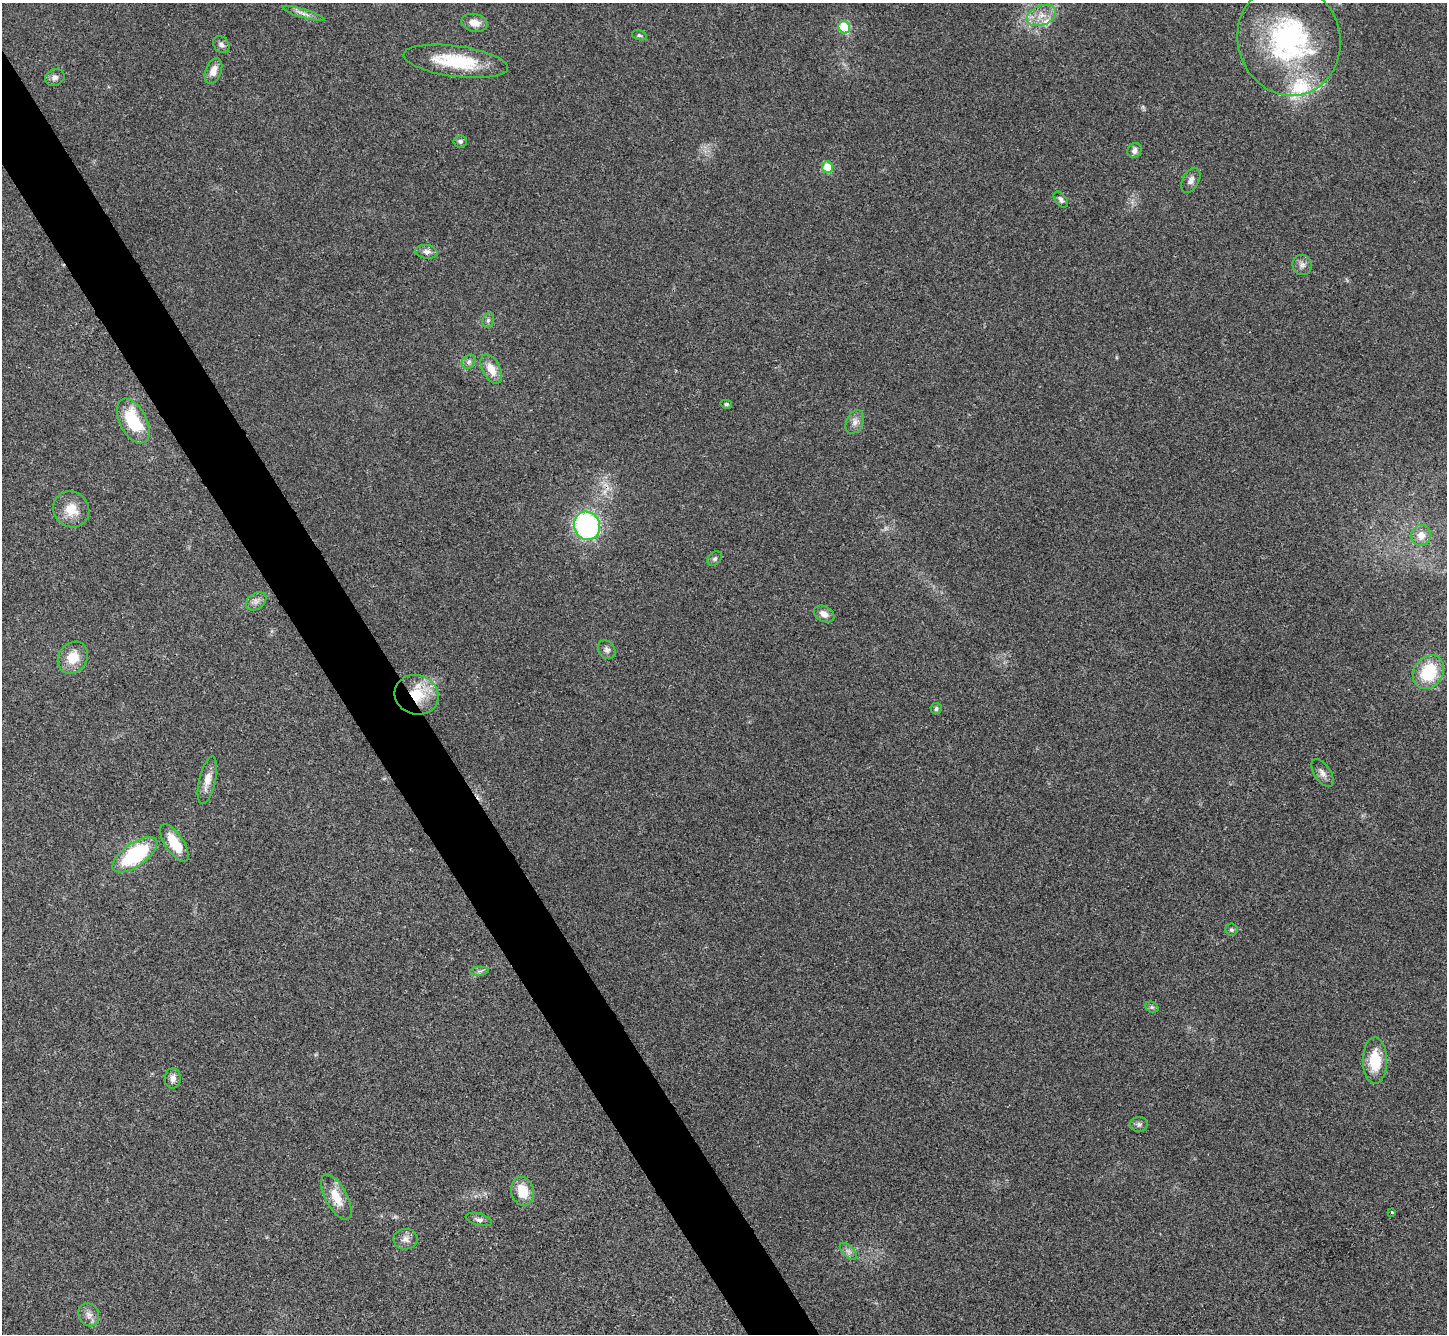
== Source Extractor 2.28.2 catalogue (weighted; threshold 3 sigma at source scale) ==
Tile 11 of 4 x 4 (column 3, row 3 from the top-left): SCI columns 2896-4340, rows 1626-2957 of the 5788 x 5779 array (HDU 1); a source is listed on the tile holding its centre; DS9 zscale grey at full resolution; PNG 1449 x 1336 px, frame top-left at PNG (2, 3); each listed source drawn as its Kron ellipse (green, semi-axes under 4 px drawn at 4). Shown black and unused: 5% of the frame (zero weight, under 3 of 4 exposures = <1% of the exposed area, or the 3 px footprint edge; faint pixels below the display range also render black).
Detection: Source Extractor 2.28.2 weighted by HDU 2 'WHT'; one run over the whole footprint, this tile lists its part. Background 0.0209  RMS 0.0039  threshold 0.0177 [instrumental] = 3 sigma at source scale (4.5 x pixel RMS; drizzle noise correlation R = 1.50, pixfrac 1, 0.05/0.05 arcsec/px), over >= 5 px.
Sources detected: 54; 3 inside a brighter listed object's ellipse — not listed separately; the other 51 listed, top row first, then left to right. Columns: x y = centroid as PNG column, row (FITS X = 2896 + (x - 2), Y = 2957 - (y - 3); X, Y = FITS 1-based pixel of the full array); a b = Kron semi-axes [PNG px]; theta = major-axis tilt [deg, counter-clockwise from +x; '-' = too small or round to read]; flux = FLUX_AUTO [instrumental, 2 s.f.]
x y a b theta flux
304 14 22 4 -17 2.1
1041 15 15 9 23 4.8
475 23 13 8 -12 3.8
844 27 6 5 - 20
639 35 7 5 -17 0.76
1289 40 56 51 -73 73
221 45 9 7 -49 1.5
456 61 52 15 -7 21
213 71 13 8 69 3.5
55 78 10 8 26 1.5
460 141 6 6 - 1
1135 150 8 6 55 1.9
827 167 6 5 - 10
1191 180 13 8 63 2.1
1061 200 9 5 -51 1.2
427 252 11 7 -8 1.9
1302 265 10 9 - 2
488 320 7 5 69 0.94
469 362 7 6 - 1.2
491 369 16 9 -63 5.5
726 404 6 4 -13 0.6
133 421 24 13 -62 20
855 422 12 8 65 2.3
71 509 19 17 -45 7.3
587 526 14 13 - 63
1421 535 10 10 - 3.7
715 558 8 6 44 1.1
256 601 11 8 36 2.1
824 614 11 7 -29 2.7
607 650 10 8 -53 1.5
73 658 17 14 55 8.1
1428 672 18 14 55 19
417 695 22 19 -20 15
936 708 5 5 - 0.79
1323 773 16 8 -56 2.3
207 780 24 8 77 4.5
174 843 21 9 -56 12
135 855 26 11 35 34
1231 930 6 6 - 0.93
479 971 9 3 5 0.88
1152 1007 7 5 -20 0.78
1375 1061 23 12 -90 12
173 1078 10 8 84 2.2
1139 1124 8 7 - 1.2
522 1191 14 11 -75 8.7
336 1197 25 11 -62 7.7
1392 1212 3 3 - 0.78
479 1219 13 6 -15 1.5
405 1239 12 10 1 2.4
848 1251 11 5 -45 1.5
89 1315 12 10 -62 2.4
Overlapping masked pixels (flux is a lower limit): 2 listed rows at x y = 587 526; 417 695